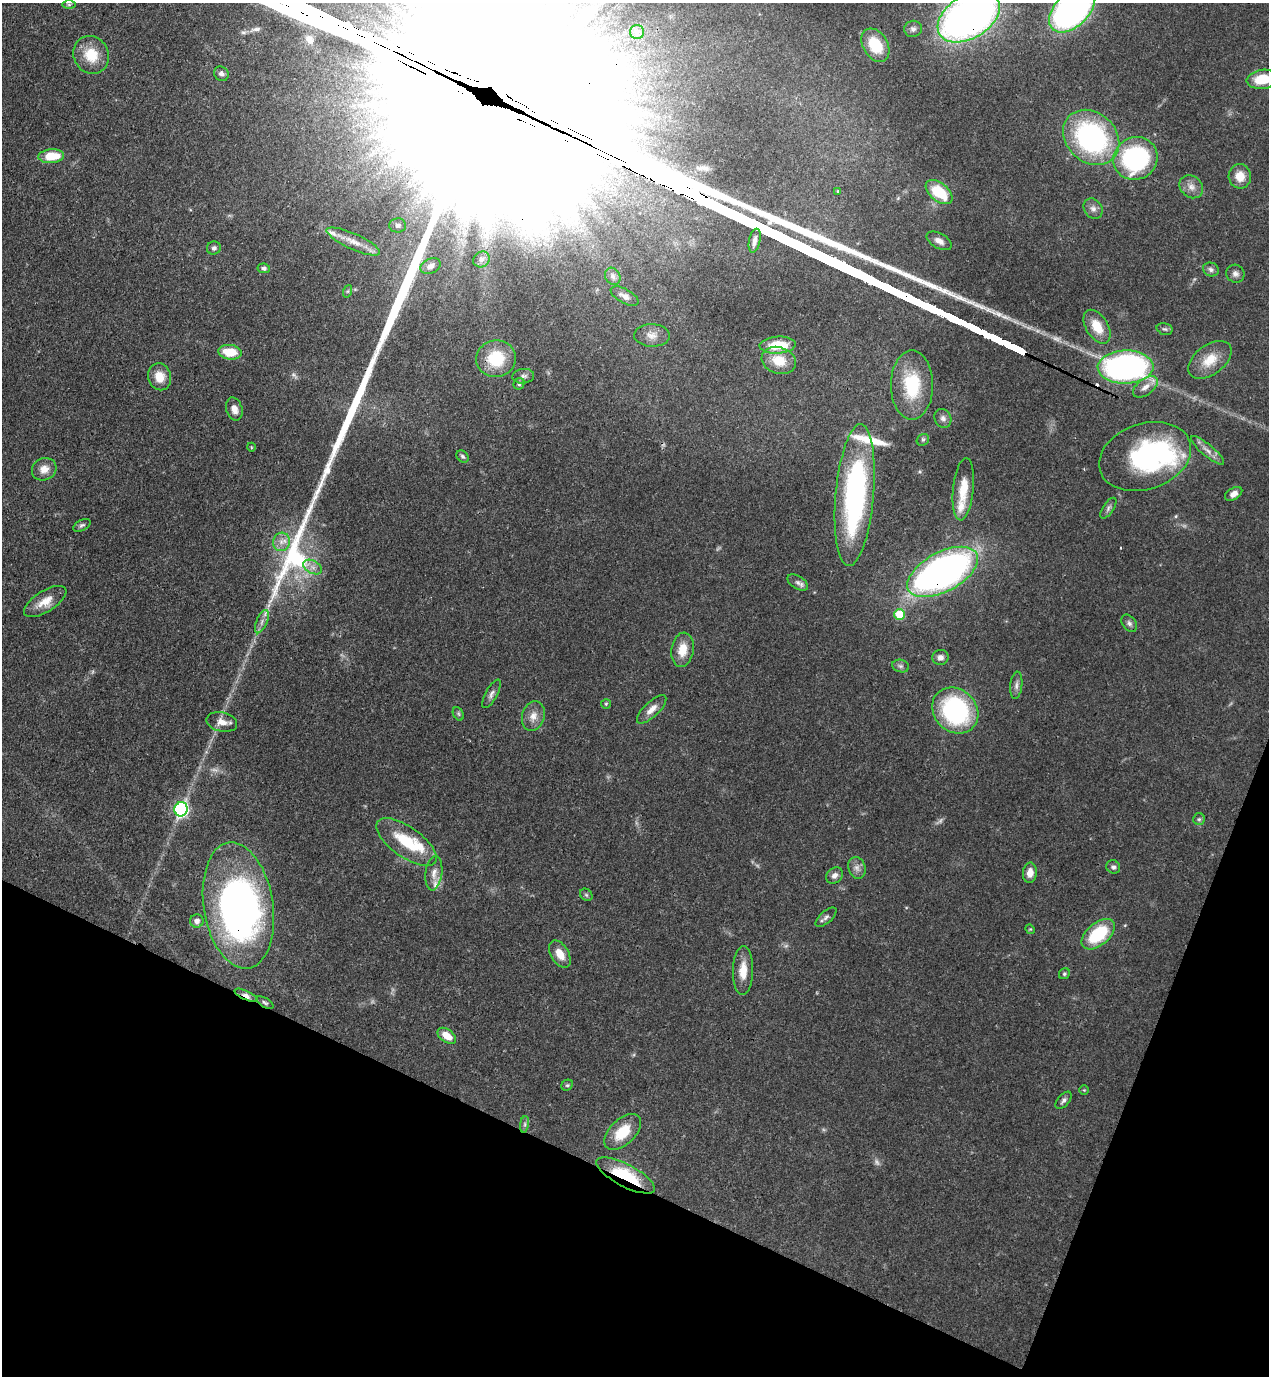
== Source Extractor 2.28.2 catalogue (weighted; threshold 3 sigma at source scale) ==
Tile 15 of 4 x 4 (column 3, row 4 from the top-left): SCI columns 2885-4151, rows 41-1414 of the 5638 x 5578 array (HDU 1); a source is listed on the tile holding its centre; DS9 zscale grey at full resolution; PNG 1271 x 1378 px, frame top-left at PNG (2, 3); each listed source drawn as its Kron ellipse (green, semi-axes under 4 px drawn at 4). Shown black and unused: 19% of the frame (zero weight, under 3 of 4 exposures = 7% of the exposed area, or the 3 px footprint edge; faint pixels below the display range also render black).
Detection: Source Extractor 2.28.2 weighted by HDU 2 'WHT'; one run over the whole footprint, this tile lists its part. Background 0.0517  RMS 0.0035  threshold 0.0157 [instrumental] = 3 sigma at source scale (4.5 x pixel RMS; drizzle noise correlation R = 1.50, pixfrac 1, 0.05/0.05 arcsec/px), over >= 5 px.
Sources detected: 119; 7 too faint to see at this stretch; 2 inside a brighter object's white glare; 1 cosmic-ray / hot-pixel residue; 1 long thin detection or spike segment (spike, bleed or trail) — neither listed nor drawn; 6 inside a brighter listed object's ellipse — not listed separately; the other 102 listed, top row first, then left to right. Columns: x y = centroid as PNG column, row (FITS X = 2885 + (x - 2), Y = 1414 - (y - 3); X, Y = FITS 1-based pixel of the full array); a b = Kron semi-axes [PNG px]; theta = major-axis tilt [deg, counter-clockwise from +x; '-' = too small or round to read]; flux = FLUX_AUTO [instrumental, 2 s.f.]
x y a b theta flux
69 4 6 4 0 0.55
1072 9 28 17 45 130
969 17 34 21 31 210
913 29 9 8 - 1.3
637 32 7 7 - 1.4
875 45 18 12 -59 12
91 55 19 17 -63 9.1
221 74 8 7 - 1.2
1262 79 15 9 8 9.9
1091 137 30 25 -43 66
51 156 13 7 4 9.2
1135 158 22 21 - 48
1240 176 12 11 - 4.7
1191 187 12 10 -42 2.6
838 191 3 3 - 0.41
939 192 15 9 -38 13
1093 209 11 9 -53 1.8
398 225 8 7 - 1.2
755 241 12 5 78 1.6
939 241 14 7 -29 2.3
353 242 29 8 -24 4.7
214 248 7 6 - 1
481 259 8 7 - 1.5
431 266 10 7 25 1.7
264 268 6 5 - 0.94
1211 269 8 6 -20 1.2
1235 274 9 9 - 1.5
613 276 9 7 -60 1.3
348 291 6 4 71 0.55
625 296 15 7 -29 1.9
1097 327 19 11 -58 7.2
1165 329 8 5 -14 0.79
652 335 18 11 -2 3.1
778 345 18 8 4 11
230 352 12 7 -7 8
496 359 20 18 8 14
779 360 17 13 -19 8.1
1210 360 25 14 38 7.6
1126 367 28 16 1 110
523 376 11 7 5 1.3
159 377 13 11 -76 4.9
519 384 6 5 - 0.74
912 385 34 21 -90 19
1145 387 14 8 37 2.9
234 409 12 8 -73 2.6
943 418 9 8 - 1.5
923 440 6 5 - 0.74
251 447 4 3 - 0.27
1207 450 21 6 -40 2.7
463 456 7 5 -45 0.75
1145 457 47 33 18 52
44 469 12 11 - 3.3
963 489 31 10 84 7.4
1234 494 9 5 32 2.3
855 495 71 19 85 76
1108 508 12 5 57 1.1
82 525 9 5 28 0.85
281 542 9 8 - 2.3
313 567 10 6 -27 1.8
943 572 38 19 28 160
798 583 11 6 -32 1.3
45 602 24 10 32 5.2
900 614 5 5 - 13
262 622 12 5 67 1.7
1129 623 9 6 -51 1.2
682 650 17 11 82 5.8
940 657 8 7 - 1.7
901 666 8 6 -15 1
1016 685 14 6 84 1.6
492 694 16 6 61 1.5
606 704 5 5 - 0.43
652 709 19 7 43 3
955 710 25 21 -44 51
458 714 7 5 -60 0.65
533 716 15 11 73 3.2
222 722 15 9 -13 3.2
181 809 7 6 - 75
1199 819 6 6 - 0.72
406 842 35 15 -36 15
1113 867 7 6 - 0.92
857 868 11 8 -72 1.9
434 873 17 8 83 2.7
1030 873 10 7 84 3.1
834 876 9 7 42 1.8
586 895 7 5 -45 0.65
238 906 64 34 -81 160
826 917 13 6 41 1.3
197 921 7 6 - 1.6
1030 929 5 4 - 0.36
1098 934 19 11 40 19
560 954 15 8 -59 4.3
743 971 24 10 88 5.8
1064 974 6 5 - 0.64
246 995 12 4 -24 1.8
265 1003 9 4 -30 0.71
447 1036 10 6 -36 4.4
567 1085 6 5 - 0.53
1084 1090 5 4 - 0.38
1064 1100 10 5 48 1.1
524 1124 8 4 82 0.86
623 1132 22 12 43 9.5
626 1175 32 11 -27 19
Overlapping masked pixels (flux is a lower limit): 6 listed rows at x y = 969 17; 943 572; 238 906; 246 995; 265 1003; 626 1175
Isophote crosses this tile's border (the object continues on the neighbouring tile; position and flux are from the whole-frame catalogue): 3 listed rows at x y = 1072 9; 969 17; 1262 79